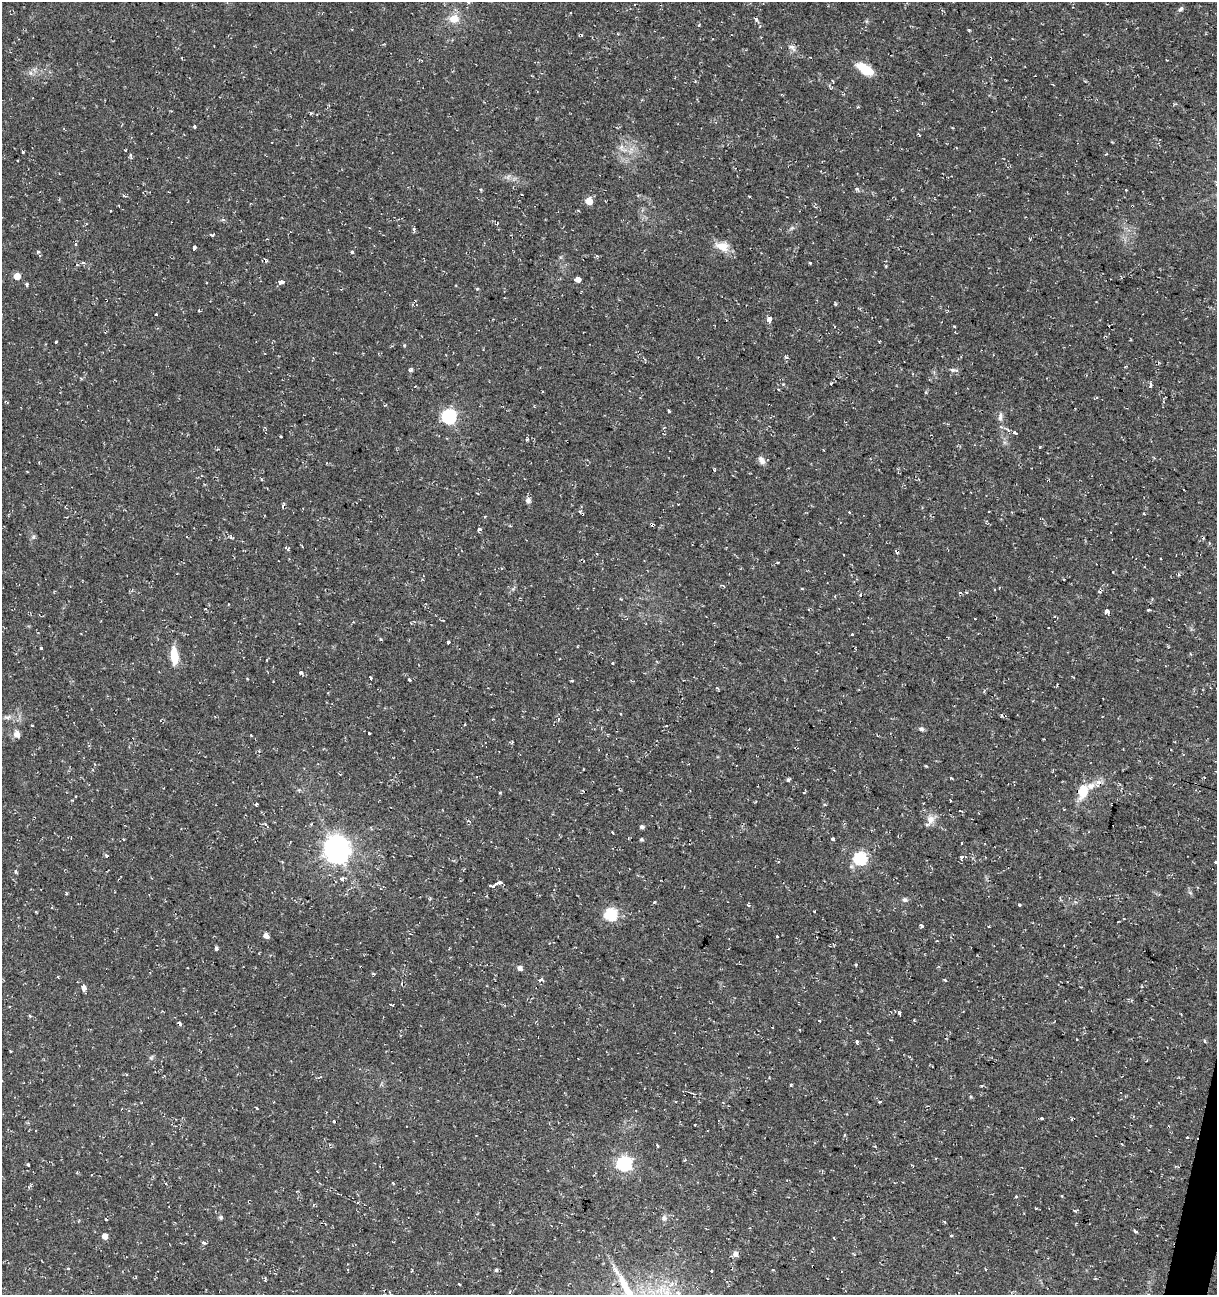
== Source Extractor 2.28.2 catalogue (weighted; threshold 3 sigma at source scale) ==
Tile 6 of 4 x 4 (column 2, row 2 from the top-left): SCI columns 1497-2711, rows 2589-3881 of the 5362 x 5188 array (HDU 1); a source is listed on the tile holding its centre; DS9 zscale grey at full resolution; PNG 1219 x 1297 px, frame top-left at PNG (2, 2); no overlay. Shown black and unused: <1% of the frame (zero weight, under 2 of 3 exposures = <1% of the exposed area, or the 3 px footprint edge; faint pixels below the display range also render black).
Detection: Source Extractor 2.28.2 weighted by HDU 2 'WHT'; one run over the whole footprint, this tile lists its part. Background 0.0395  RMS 0.004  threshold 0.0181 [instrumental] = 3 sigma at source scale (4.5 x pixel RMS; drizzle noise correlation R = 1.50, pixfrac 1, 0.0396/0.0396 arcsec/px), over >= 5 px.
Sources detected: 186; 1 inside a brighter object's white glare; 25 cosmic-ray / hot-pixel residue — not listed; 2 inside a brighter listed object's ellipse — not listed separately; the other 158 listed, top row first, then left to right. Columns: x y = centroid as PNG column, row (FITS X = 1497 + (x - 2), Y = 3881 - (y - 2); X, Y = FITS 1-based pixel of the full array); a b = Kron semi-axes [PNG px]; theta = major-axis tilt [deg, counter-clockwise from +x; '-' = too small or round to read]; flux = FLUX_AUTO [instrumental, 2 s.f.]
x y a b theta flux
1180 9 7 5 50 0.98
571 13 3 2 - 0.34
454 19 14 11 7 4.9
756 19 4 3 - 1.2
699 25 4 3 - 0.36
792 48 14 5 -40 1.5
865 69 20 9 -33 8.5
31 73 7 4 -71 0.84
833 81 3 3 - 0.43
194 126 3 3 - 1.1
919 135 3 3 - 0.96
621 147 7 6 - 1.4
23 152 3 3 - 0.79
1106 154 3 3 - 0.31
857 189 6 4 -17 0.6
481 190 3 3 - 0.41
1126 190 3 2 - 0.38
124 196 5 3 - 0.47
589 201 5 5 - 7.1
1132 206 3 2 - 0.41
110 211 3 2 - 0.41
497 223 5 3 - 0.55
414 229 5 3 - 0.88
212 234 8 3 1 0.57
75 244 5 3 - 0.49
722 246 17 11 -16 5.2
194 248 4 3 - 3
38 252 5 3 - 0.49
352 252 3 3 - 9.8
266 261 7 3 -84 0.39
82 263 5 3 - 0.52
810 263 3 3 - 0.44
17 276 5 5 - 5.3
578 279 5 4 - 15
282 282 4 3 - 17
27 284 5 4 - 0.67
477 289 4 3 - 0.46
106 300 3 3 - 0.59
414 301 6 3 55 0.53
199 311 3 3 - 0.48
156 314 3 3 - 1.1
769 319 5 3 - 15
954 326 3 2 - 0.68
56 342 3 2 - 0.56
786 357 5 4 - 0.66
410 370 5 4 - 0.75
953 370 10 5 -3 1.1
1150 385 5 3 - 2
669 411 3 3 - 0.74
449 416 6 6 - 76
1000 417 12 6 83 1.5
1008 430 6 4 -46 0.71
1015 433 4 3 - 3.7
1040 447 3 3 - 0.71
761 460 12 7 -57 1.8
714 470 4 3 - 0.36
528 500 6 5 - 1.7
989 512 3 2 - 0.36
1144 513 3 3 - 0.82
485 516 4 2 - 0.38
479 529 4 3 - 1.7
186 536 3 2 - 0.36
33 537 6 4 46 0.7
231 537 10 4 -29 0.95
1179 575 5 4 - 0.51
802 588 4 3 - 0.31
966 592 3 3 - 0.52
860 595 4 3 - 0.38
1148 610 3 3 - 1.9
1107 611 4 3 - 9
852 634 3 2 - 0.88
448 642 3 3 - 1.6
41 648 3 3 - 1.1
1190 654 4 3 - 0.45
174 657 15 7 -82 11
612 663 4 3 - 0.33
301 673 4 4 - 0.73
370 678 4 3 - 2.1
410 679 3 3 - 0.58
572 681 4 3 - 0.39
7 717 10 6 9 1.5
558 719 7 3 80 0.58
32 725 3 3 - 0.64
666 726 3 2 - 0.63
921 729 6 5 - 1.1
369 733 3 3 - 0.65
17 734 8 7 - 2.1
926 766 4 3 - 0.36
788 780 5 4 - 0.64
1083 791 16 10 77 8
804 792 5 3 - 0.34
500 793 3 3 - 0.37
950 800 3 2 - 0.28
825 805 5 3 - 0.35
930 819 15 10 74 3.1
642 827 4 4 - 1.2
612 832 3 2 - 0.4
641 839 4 4 - 0.57
833 839 3 3 - 1.8
961 843 3 2 - 0.57
336 847 8 7 - 320
962 857 6 4 15 1.2
860 858 6 6 - 52
1216 862 4 3 - 1.4
16 871 4 3 - 0.68
342 879 4 3 - 3.3
497 883 4 3 - 4
491 886 6 3 -11 2.6
66 893 4 3 - 0.53
905 900 7 6 - 0.95
654 902 4 3 - 0.4
748 905 5 3 - 0.39
1019 905 3 3 - 1.1
815 911 3 2 - 0.31
36 912 3 2 - 0.38
611 914 6 6 - 46
1118 922 3 2 - 0.28
921 925 4 3 - 0.99
989 926 3 2 - 0.37
266 936 6 5 - 2
777 936 3 2 - 0.55
216 948 3 3 - 2.9
856 965 5 2 - 0.43
520 968 5 4 - 2.1
58 977 3 2 - 0.35
541 979 3 3 - 2.4
84 987 5 4 - 4.8
392 1005 4 3 - 1.1
899 1013 4 3 - 0.55
819 1020 3 3 - 0.46
1076 1040 3 3 - 0.75
1205 1040 5 3 - 0.43
857 1042 3 3 - 2.6
10 1051 3 2 - 0.33
151 1057 7 4 19 0.6
769 1077 3 2 - 0.43
791 1085 4 3 - 0.45
982 1085 4 3 - 0.49
1042 1118 3 3 - 2
695 1124 3 3 - 0.73
1187 1137 3 3 - 0.86
658 1146 4 3 - 0.39
624 1163 6 6 - 80
393 1183 4 3 - 0.49
1016 1196 3 3 - 1.1
1062 1196 3 3 - 0.41
1074 1210 4 3 - 1.2
221 1217 6 5 - 0.66
664 1218 9 6 82 1.1
1135 1231 3 3 - 1.2
951 1235 3 3 - 0.87
104 1236 5 5 - 2.9
833 1238 3 2 - 0.58
204 1243 4 3 - 1.8
735 1254 6 5 - 2.1
412 1270 3 3 - 0.47
496 1270 5 4 - 0.67
459 1284 3 2 - 0.47
Overlapping masked pixels (flux is a lower limit): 3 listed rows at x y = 1132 206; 106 300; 414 301
Isophote crosses this tile's border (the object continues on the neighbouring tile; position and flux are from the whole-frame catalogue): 2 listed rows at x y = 7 717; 1216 862
Unlisted compact peaks at least as high as the median listed source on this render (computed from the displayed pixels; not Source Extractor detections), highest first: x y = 969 30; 951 778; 945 980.